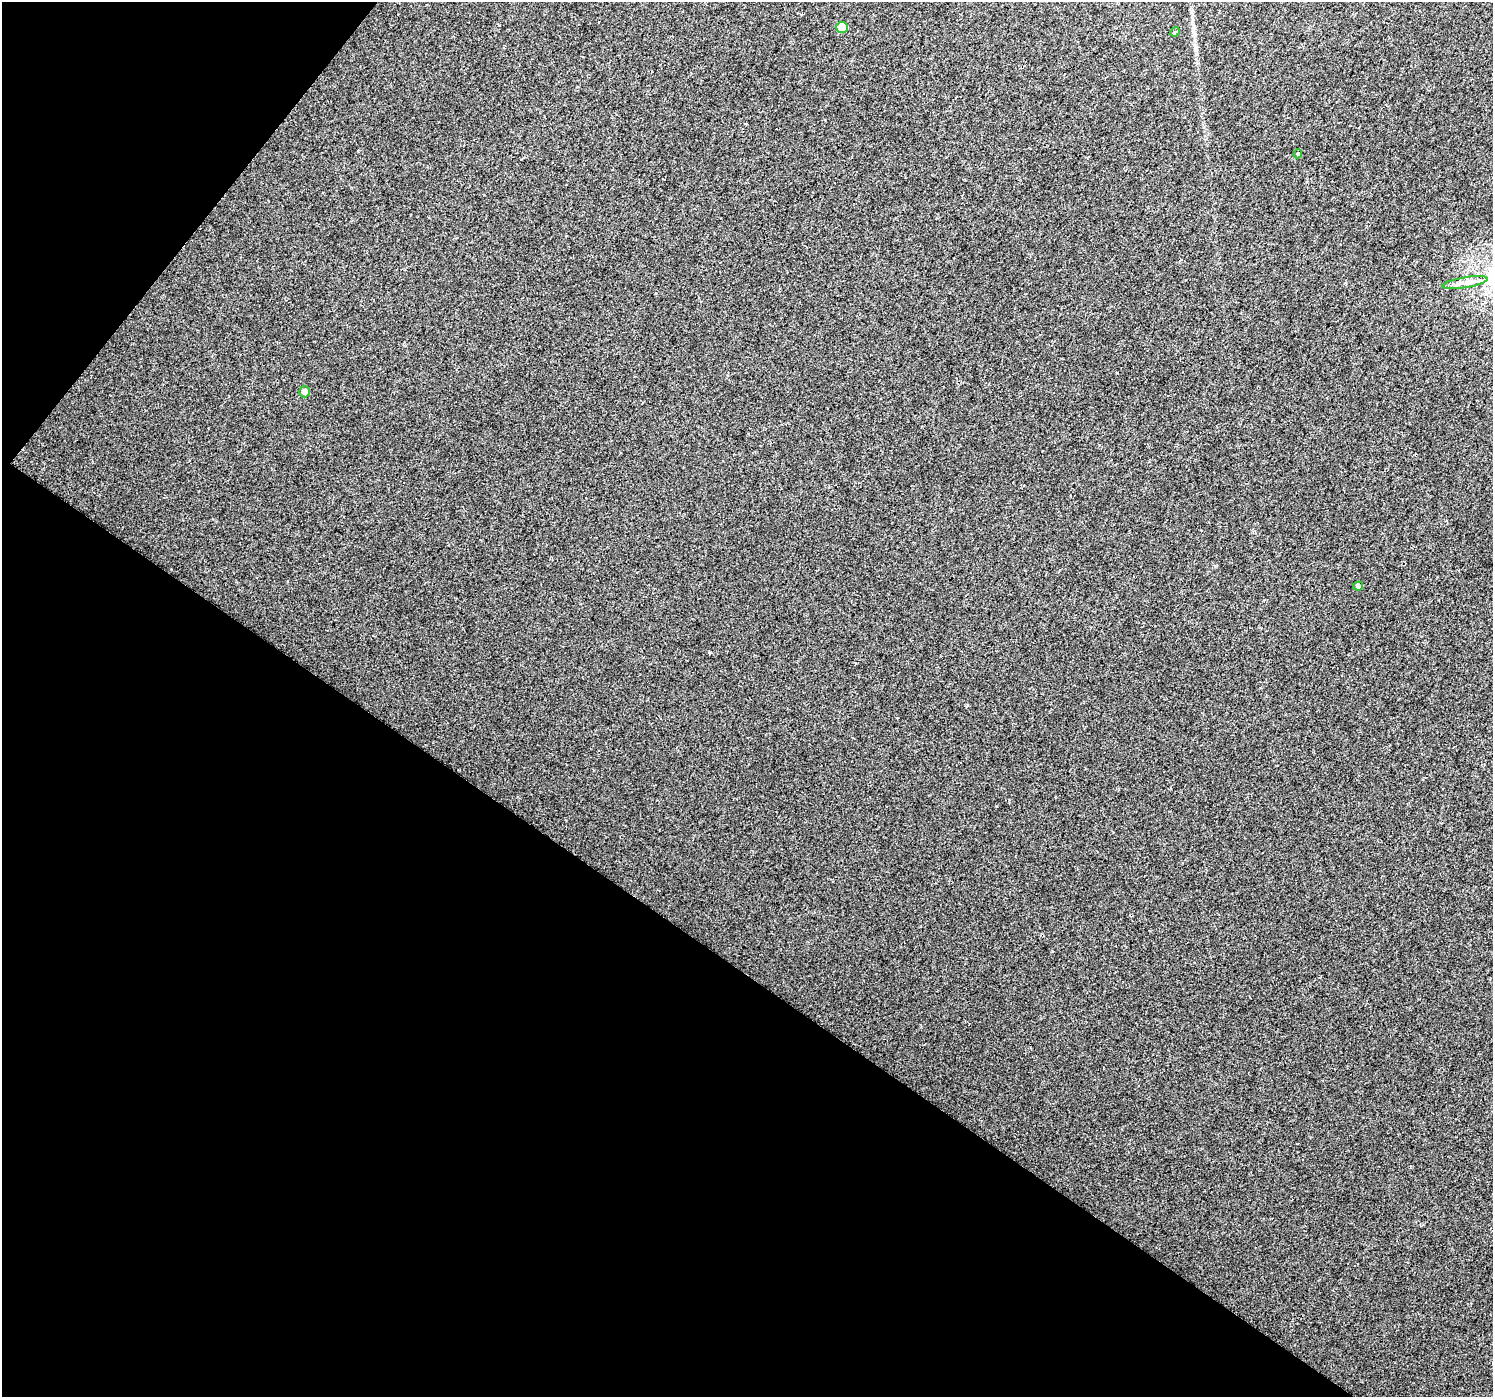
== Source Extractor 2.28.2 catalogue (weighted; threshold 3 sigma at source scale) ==
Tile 9 of 4 x 4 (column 1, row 3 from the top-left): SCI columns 6-1496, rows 1645-3039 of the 5973 x 6013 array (HDU 1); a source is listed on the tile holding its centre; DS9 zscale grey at full resolution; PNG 1495 x 1399 px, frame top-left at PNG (2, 2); each listed source drawn as its Kron ellipse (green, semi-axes under 4 px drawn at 4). Shown black and unused: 35% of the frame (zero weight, under 2 of 3 exposures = <1% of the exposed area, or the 3 px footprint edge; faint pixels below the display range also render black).
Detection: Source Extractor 2.28.2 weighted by HDU 2 'WHT'; one run over the whole footprint, this tile lists its part. Background 0.011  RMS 0.01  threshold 0.0457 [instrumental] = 3 sigma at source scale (4.5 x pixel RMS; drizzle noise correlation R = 1.50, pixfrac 1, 0.0396/0.0396 arcsec/px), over >= 5 px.
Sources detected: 6; all 6 listed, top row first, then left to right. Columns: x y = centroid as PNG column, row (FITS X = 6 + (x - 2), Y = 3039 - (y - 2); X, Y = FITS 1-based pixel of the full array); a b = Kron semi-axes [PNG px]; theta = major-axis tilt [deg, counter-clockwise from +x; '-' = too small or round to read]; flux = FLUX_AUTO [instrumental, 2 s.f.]
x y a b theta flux
842 27 6 5 - 18
1175 32 5 4 - 1.3
1298 154 4 4 - 1.3
1465 283 23 5 9 8
305 392 5 5 - 5.1
1358 586 5 4 - 3.7